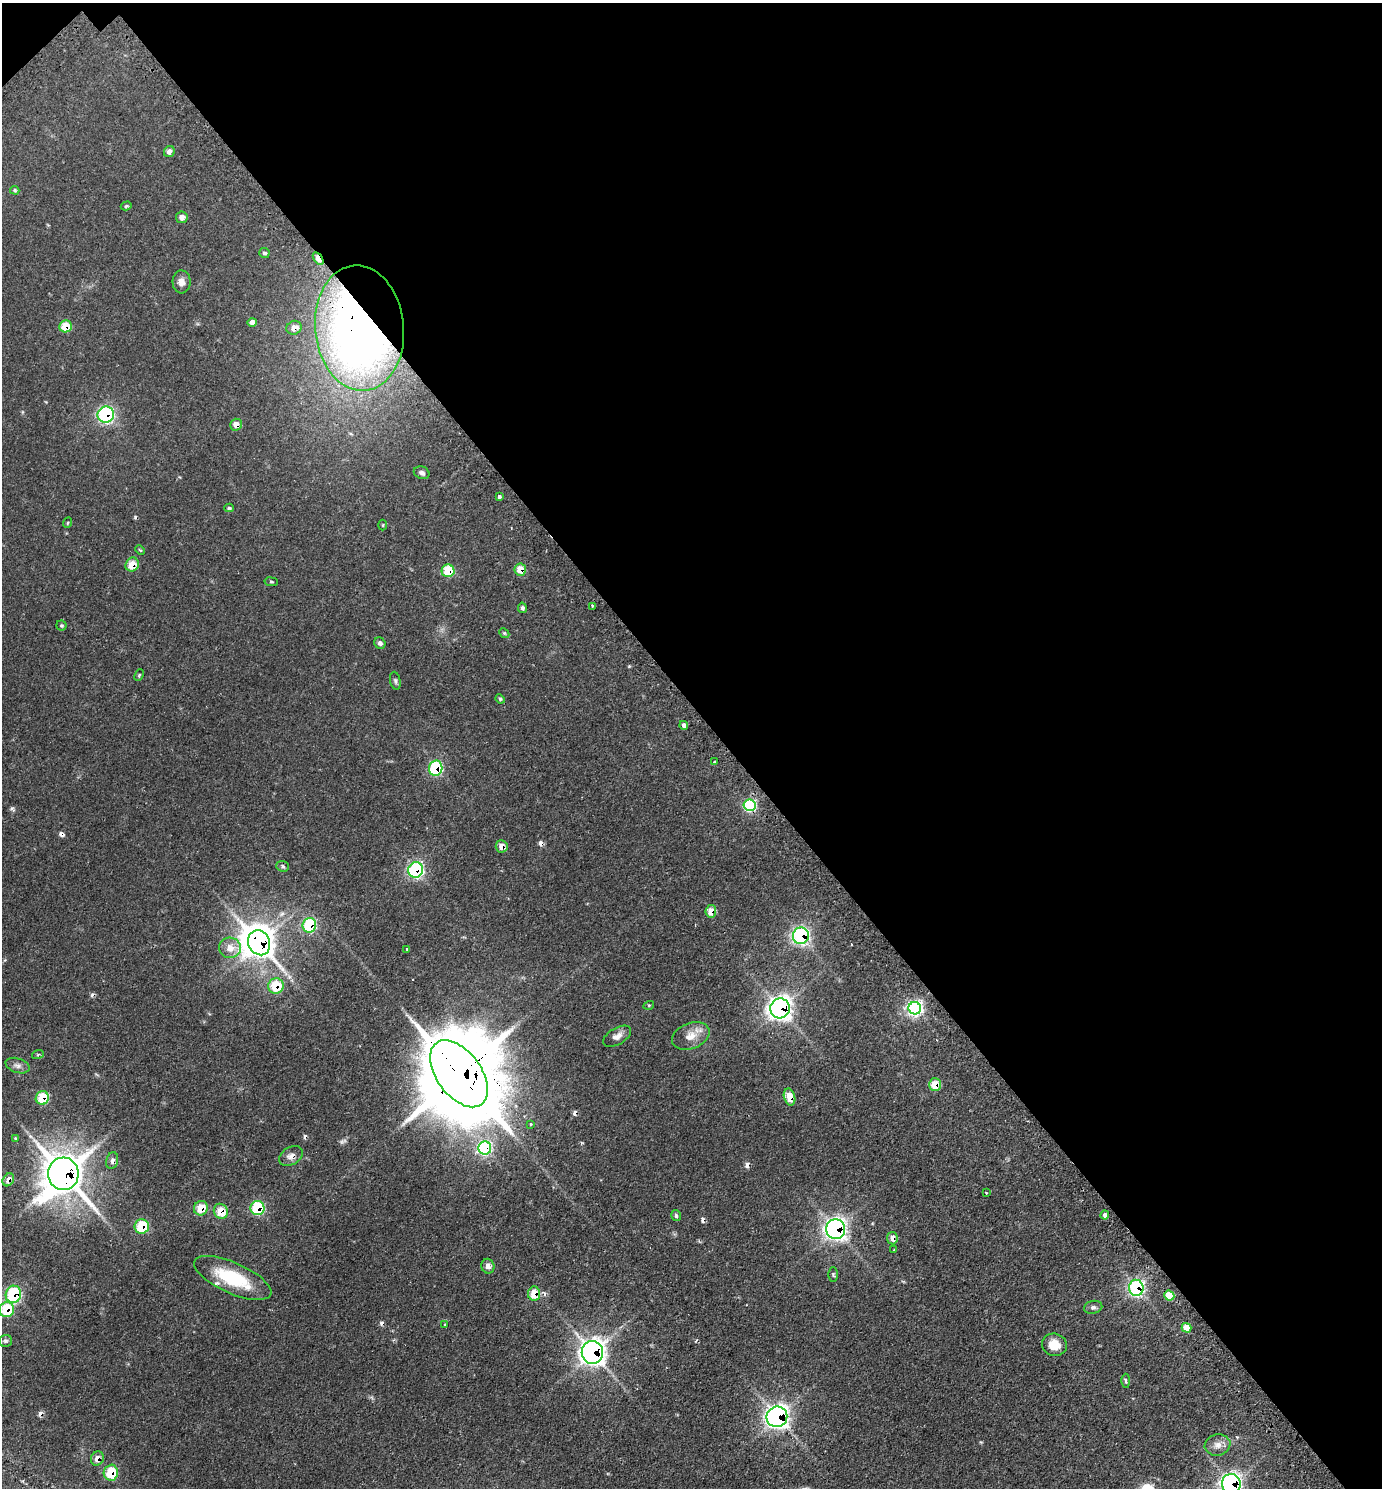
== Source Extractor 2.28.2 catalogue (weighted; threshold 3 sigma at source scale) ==
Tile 3 of 4 x 4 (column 3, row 1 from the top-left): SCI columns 3090-4469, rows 4507-5992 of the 6036 x 6039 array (HDU 1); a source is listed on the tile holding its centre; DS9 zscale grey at full resolution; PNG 1384 x 1490 px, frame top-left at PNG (2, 3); each listed source drawn as its Kron ellipse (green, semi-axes under 4 px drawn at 4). Shown black and unused: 48% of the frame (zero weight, under 2 of 3 exposures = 4% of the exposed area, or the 3 px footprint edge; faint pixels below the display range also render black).
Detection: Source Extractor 2.28.2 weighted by HDU 2 'WHT'; one run over the whole footprint, this tile lists its part. Background 0.136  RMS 0.0079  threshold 0.0356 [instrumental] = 3 sigma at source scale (4.5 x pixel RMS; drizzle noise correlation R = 1.50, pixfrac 1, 0.05/0.05 arcsec/px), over >= 5 px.
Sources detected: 109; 1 too faint to see at this stretch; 3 inside a brighter object's white glare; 12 cosmic-ray / hot-pixel residue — neither listed nor drawn; the other 93 listed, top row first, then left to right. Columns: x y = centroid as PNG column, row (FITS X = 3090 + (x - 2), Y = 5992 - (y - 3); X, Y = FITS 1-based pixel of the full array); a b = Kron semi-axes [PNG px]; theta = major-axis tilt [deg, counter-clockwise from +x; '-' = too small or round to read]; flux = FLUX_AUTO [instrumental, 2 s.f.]
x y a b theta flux
169 151 6 5 - 4.4
15 190 5 4 - 0.99
126 206 5 4 - 1.1
182 217 6 6 - 4.5
264 253 5 5 - 1.7
318 259 7 4 -57 17
182 282 11 9 -89 4.8
252 322 4 4 - 4.8
66 326 6 6 - 16
294 328 8 6 26 6
359 328 63 44 -84 570
106 415 8 8 - 120
236 425 6 5 - 5.8
422 473 8 6 -23 2.3
499 497 3 3 - 17
229 508 5 4 - 1
67 523 5 3 - 0.82
383 525 5 3 - 0.68
140 550 5 3 - 0.76
132 565 7 6 - 13
520 570 6 5 - 11
448 571 6 6 - 25
271 582 7 3 -8 0.91
593 606 4 3 - 1
522 608 5 4 - 1.9
61 625 5 5 - 1.2
504 633 5 4 - 1
380 643 6 5 - 1.9
139 675 6 4 65 1.1
395 681 9 5 -79 1.7
500 699 5 4 - 1
684 725 4 4 - 2.5
715 762 4 2 - 0.87
436 768 7 6 - 60
750 805 6 6 - 120
502 846 6 6 - 6.1
283 866 6 5 - 1.7
416 870 8 7 - 92
711 911 6 5 - 9.8
309 925 7 6 - 52
801 936 8 8 - 140
259 943 13 11 -65 930
230 948 11 10 - 8.7
407 949 3 2 - 1
276 986 8 7 - 20
649 1005 5 3 - 0.67
780 1008 10 9 - 360
915 1008 6 6 - 240
617 1036 15 8 30 5.1
691 1036 19 13 22 10
38 1054 6 4 20 0.95
18 1066 12 7 -18 3
459 1074 38 22 -54 13000
935 1085 6 6 - 16
789 1097 8 5 -75 12
42 1098 7 6 - 24
531 1124 3 3 - 1.8
16 1139 3 3 - 1.6
485 1148 6 6 - 120
291 1156 13 8 31 4.4
112 1161 8 6 76 3.9
63 1174 16 15 - 1900
8 1180 7 5 58 6.2
986 1193 3 2 - 0.74
201 1208 7 6 - 15
257 1208 7 7 - 40
221 1211 8 7 - 16
1105 1215 4 4 - 2.9
676 1216 5 4 - 1.7
142 1226 7 7 - 29
836 1229 10 9 - 270
892 1238 6 5 - 5.8
894 1250 3 2 - 0.65
488 1266 7 6 - 4.6
833 1275 7 4 -88 1.2
233 1278 42 15 -24 44
1136 1288 8 7 - 110
13 1294 8 7 - 52
534 1294 7 6 - 15
1169 1296 5 5 - 28
1093 1307 9 6 13 2.4
7 1310 7 7 - 28
445 1324 3 2 - 0.7
1186 1328 5 4 - 14
5 1341 6 6 - 1.4
1054 1345 12 11 - 11
592 1352 11 10 - 450
1126 1381 7 3 -89 1.5
777 1417 10 10 - 320
1218 1445 13 10 11 6
97 1458 7 6 - 6
111 1473 8 7 - 21
1231 1484 10 9 - 220
Overlapping masked pixels (flux is a lower limit): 42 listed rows (the first 20) at x y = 318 259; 66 326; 294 328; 359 328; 106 415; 236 425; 132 565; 520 570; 448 571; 436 768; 502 846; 416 870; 711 911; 309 925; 801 936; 259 943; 276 986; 780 1008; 459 1074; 935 1085
Isophote crosses this tile's border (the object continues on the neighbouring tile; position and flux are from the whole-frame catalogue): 2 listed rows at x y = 7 1310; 1231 1484
Unlisted compact peaks at least as high as the median listed source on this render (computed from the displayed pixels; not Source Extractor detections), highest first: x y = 12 808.